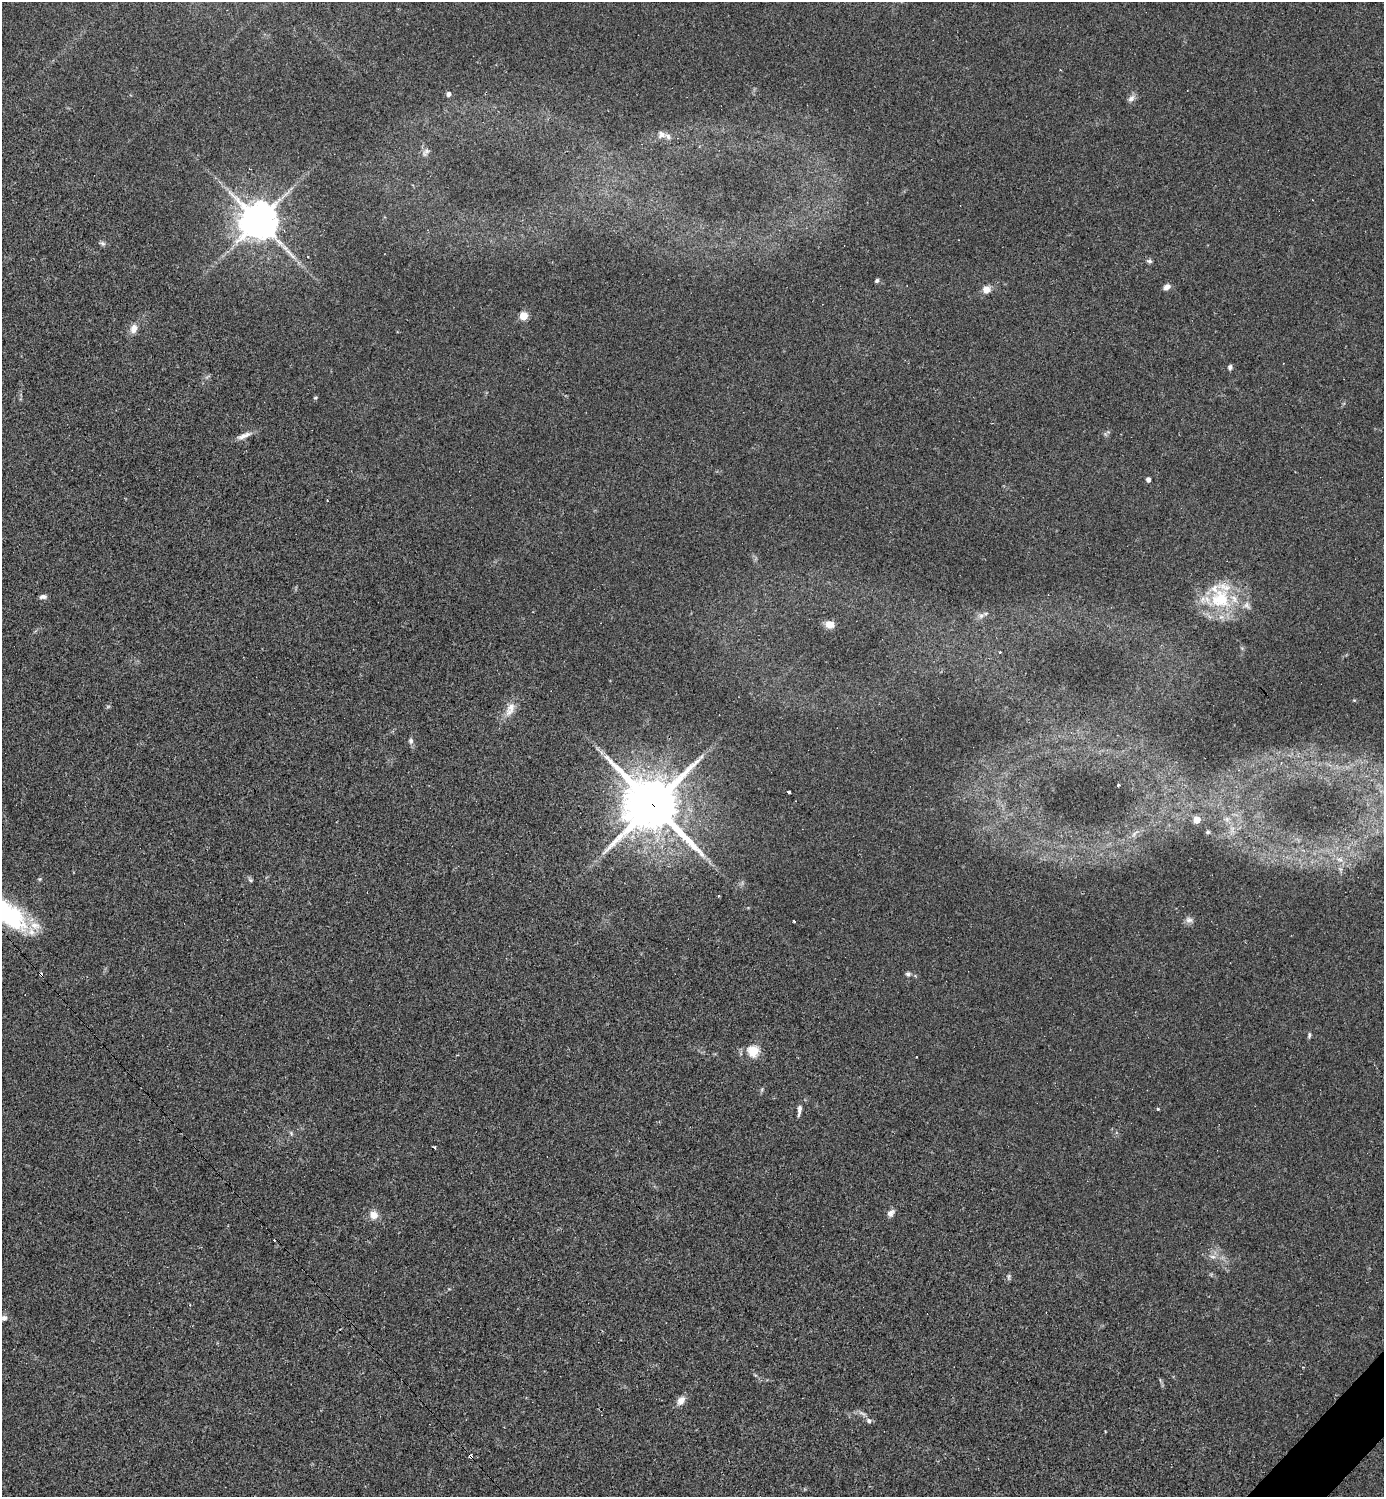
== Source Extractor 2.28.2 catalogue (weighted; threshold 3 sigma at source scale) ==
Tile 6 of 4 x 4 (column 2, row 2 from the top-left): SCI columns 1679-3060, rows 2990-4484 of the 5977 x 5978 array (HDU 1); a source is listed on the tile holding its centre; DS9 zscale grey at full resolution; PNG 1386 x 1499 px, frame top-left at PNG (2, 2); no overlay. Shown black and unused: <1% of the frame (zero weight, under 2 of 3 exposures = <1% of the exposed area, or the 3 px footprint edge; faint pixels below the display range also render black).
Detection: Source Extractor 2.28.2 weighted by HDU 2 'WHT'; one run over the whole footprint, this tile lists its part. Background 0.0334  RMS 0.0063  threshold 0.0283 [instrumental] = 3 sigma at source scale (4.5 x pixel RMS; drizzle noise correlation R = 1.50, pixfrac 1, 0.05/0.05 arcsec/px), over >= 5 px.
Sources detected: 60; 1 cosmic-ray / hot-pixel residue — not listed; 5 inside a brighter listed object's ellipse — not listed separately; the other 54 listed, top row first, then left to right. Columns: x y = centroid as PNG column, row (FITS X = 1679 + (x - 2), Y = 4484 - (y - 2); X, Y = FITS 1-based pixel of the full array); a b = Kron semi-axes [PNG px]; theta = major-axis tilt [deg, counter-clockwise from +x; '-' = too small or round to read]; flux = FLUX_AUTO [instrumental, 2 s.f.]
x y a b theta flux
448 94 4 4 - 2.8
1131 98 11 7 43 2.4
661 134 11 10 - 3.4
426 152 13 6 55 2.1
258 221 13 12 - 1300
102 243 8 6 -24 1.4
307 256 3 3 - 1.1
1149 261 7 5 -9 1.4
877 280 5 4 - 1.2
1167 287 8 6 27 3
986 290 6 5 - 8.1
523 316 5 5 - 22
134 328 12 9 75 4.3
1230 367 6 5 - 1.7
315 398 5 4 - 0.77
244 436 22 6 23 4.3
1148 480 4 4 - 3
43 597 8 5 5 2.1
1220 599 31 31 - 39
981 616 7 6 - 1.9
830 624 8 7 - 6.1
1000 652 3 3 - 0.84
1354 700 4 3 - 0.53
510 709 21 11 64 7.1
411 741 8 6 -89 1.8
1119 785 4 2 - 0.81
789 792 3 3 - 2.9
653 805 19 17 -38 3300
1227 819 8 6 21 2.4
1197 820 5 5 - 14
1208 832 6 5 - 1.1
1134 834 8 5 46 2
39 879 5 5 - 0.76
250 880 7 5 -23 1.1
719 896 3 2 - 0.74
4 912 56 20 -35 77
1189 920 10 7 -6 2.5
794 921 3 2 - 1.2
41 974 4 3 - 3.4
908 974 7 6 - 1.6
1309 1035 7 4 81 1.1
753 1051 5 5 - 51
1158 1109 3 3 - 1.6
799 1110 13 4 83 2.7
291 1133 6 4 -73 0.87
434 1147 3 3 - 1.8
891 1213 11 8 43 2.6
373 1215 9 9 - 5.6
1213 1256 9 4 -9 1.9
1009 1277 10 4 -86 1.1
4 1318 7 6 - 1.9
681 1400 12 8 54 4.3
869 1421 8 6 -45 1.8
471 1456 4 3 - 3.2
Overlapping masked pixels (flux is a lower limit): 4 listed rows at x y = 653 805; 4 912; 41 974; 471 1456
Isophote crosses this tile's border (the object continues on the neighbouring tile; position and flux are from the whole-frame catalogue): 1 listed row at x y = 4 912